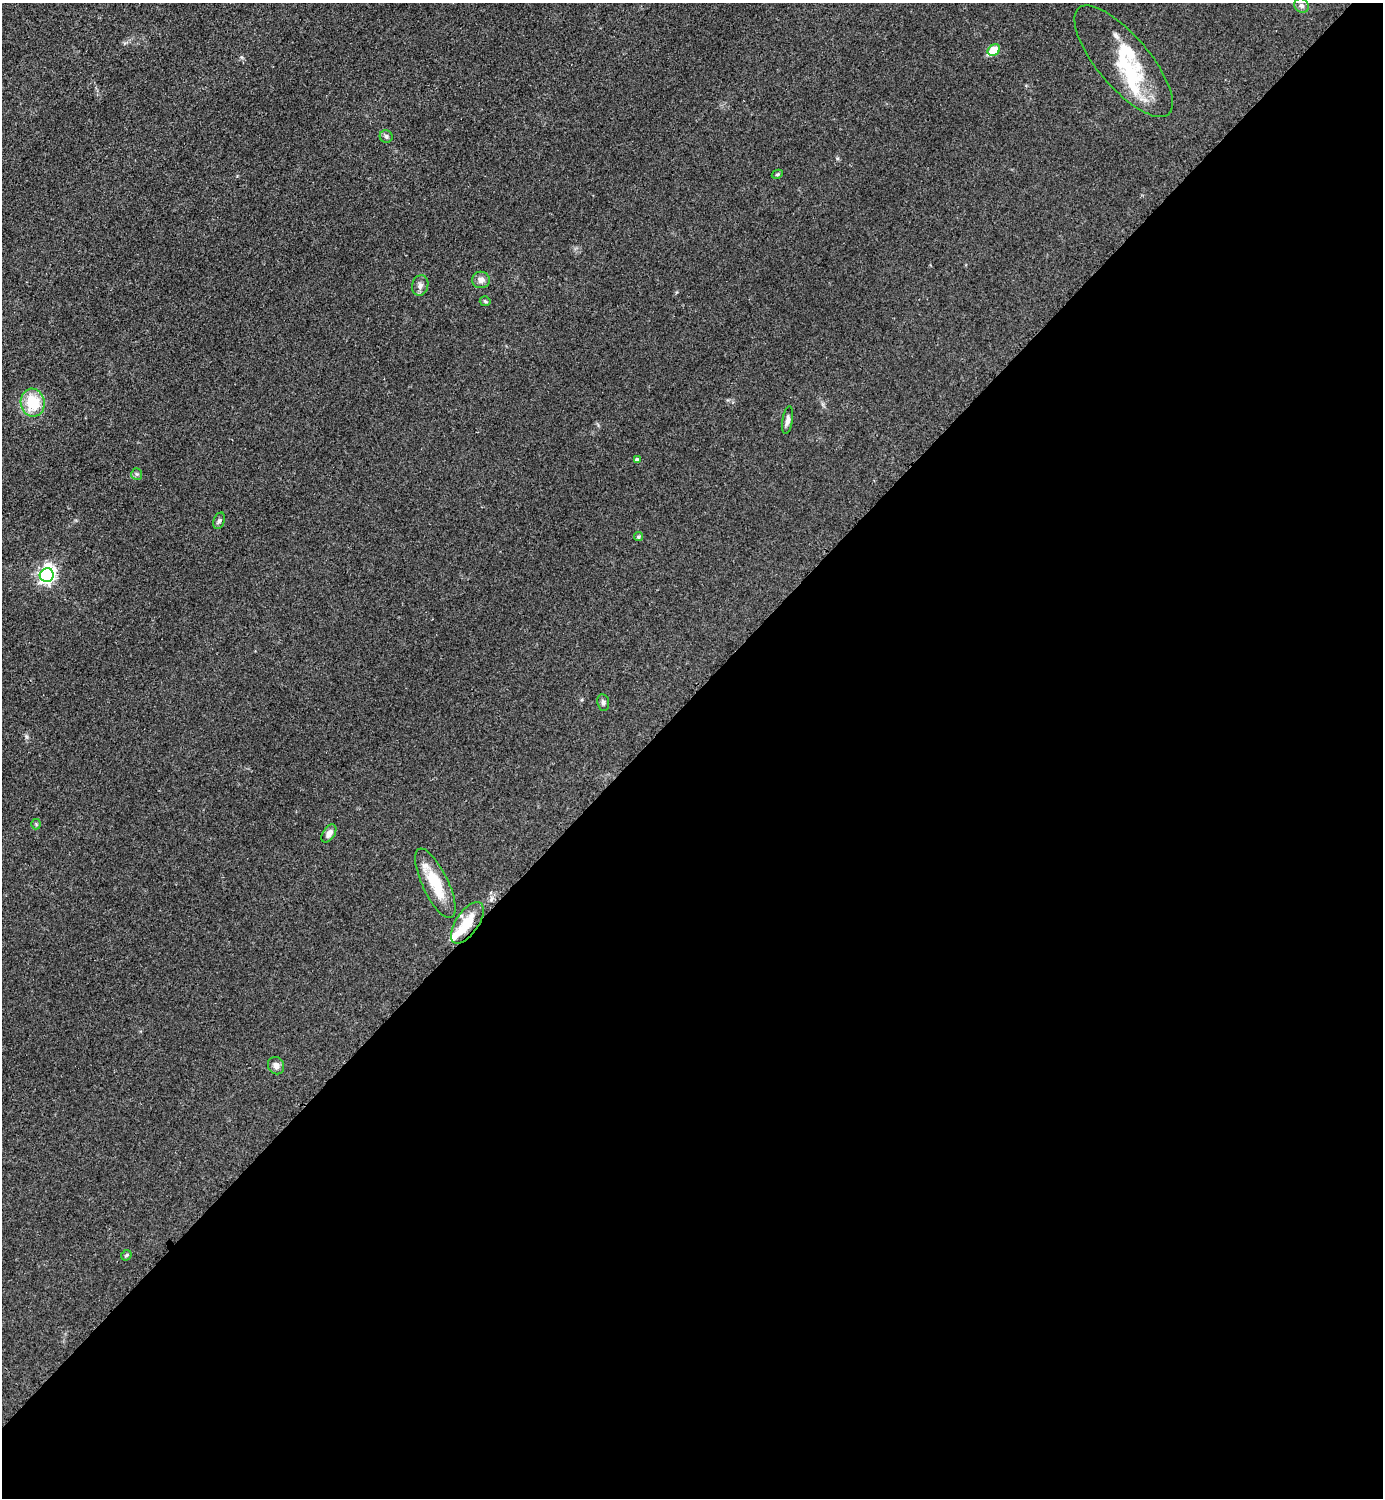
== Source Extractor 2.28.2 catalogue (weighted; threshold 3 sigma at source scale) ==
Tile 15 of 4 x 4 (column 3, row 4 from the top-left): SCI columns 3076-4456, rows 8-1503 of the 6005 x 6005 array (HDU 1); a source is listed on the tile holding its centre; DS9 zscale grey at full resolution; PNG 1385 x 1500 px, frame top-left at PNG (2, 3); each listed source drawn as its Kron ellipse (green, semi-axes under 4 px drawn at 4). Shown black and unused: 54% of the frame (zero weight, under 2 of 3 exposures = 1% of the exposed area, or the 3 px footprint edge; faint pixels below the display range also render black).
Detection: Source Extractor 2.28.2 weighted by HDU 2 'WHT'; one run over the whole footprint, this tile lists its part. Background 0.0799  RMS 0.0075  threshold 0.0337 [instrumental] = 3 sigma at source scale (4.5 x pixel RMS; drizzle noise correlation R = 1.50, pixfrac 1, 0.05/0.05 arcsec/px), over >= 5 px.
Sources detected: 29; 2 inside a brighter object's white glare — neither listed nor drawn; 5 inside a brighter listed object's ellipse — not listed separately; the other 22 listed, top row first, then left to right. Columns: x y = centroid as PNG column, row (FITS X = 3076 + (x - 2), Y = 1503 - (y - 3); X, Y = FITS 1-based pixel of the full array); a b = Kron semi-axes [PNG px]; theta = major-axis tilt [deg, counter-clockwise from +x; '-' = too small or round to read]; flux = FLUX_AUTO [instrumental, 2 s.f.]
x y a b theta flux
1301 6 8 6 -41 2.4
994 50 7 5 35 23
1124 61 70 26 -50 46
386 136 6 6 - 2.1
777 174 6 4 29 0.94
481 280 9 8 - 4.3
420 285 10 8 75 3.7
485 301 5 5 - 1
33 403 14 12 -81 28
788 420 14 5 80 3.2
637 460 4 4 - 2.4
137 474 6 5 - 1.3
219 521 8 5 69 1.9
638 537 5 4 - 1.4
47 575 7 6 - 230
603 702 8 6 -81 2
36 824 5 5 - 0.98
329 833 10 6 57 3.9
435 883 38 13 -64 27
467 923 24 11 55 19
276 1066 9 7 -58 4
126 1255 6 4 45 1.1
Overlapping masked pixels (flux is a lower limit): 1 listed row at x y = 467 923